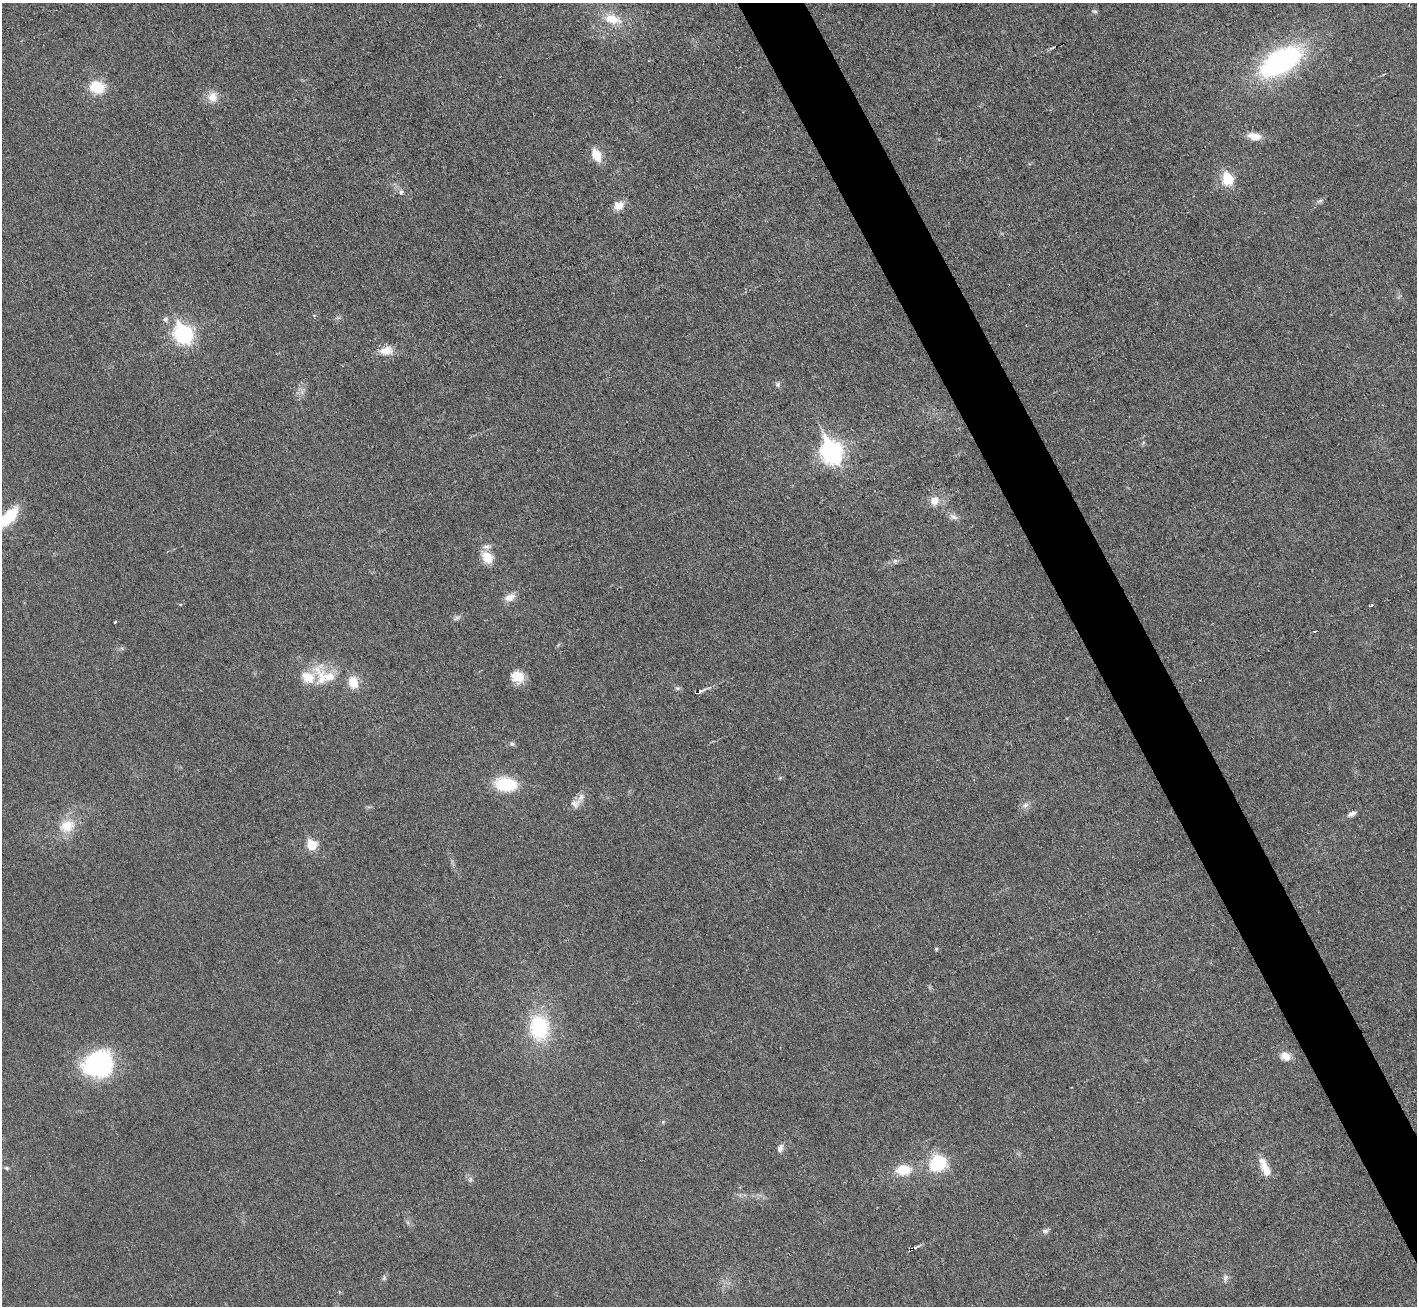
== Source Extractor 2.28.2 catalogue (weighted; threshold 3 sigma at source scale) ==
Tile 6 of 4 x 4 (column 2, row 2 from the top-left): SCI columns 1416-2830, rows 2759-4062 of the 5664 x 5653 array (HDU 1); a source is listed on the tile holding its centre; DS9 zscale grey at full resolution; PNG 1419 x 1308 px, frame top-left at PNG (2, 3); no overlay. Shown black and unused: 4% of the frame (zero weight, under 3 of 6 exposures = <1% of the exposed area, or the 3 px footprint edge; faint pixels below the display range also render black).
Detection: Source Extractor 2.28.2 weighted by HDU 2 'WHT'; one run over the whole footprint, this tile lists its part. Background 0.0264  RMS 0.0037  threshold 0.0152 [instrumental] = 3 sigma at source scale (4.09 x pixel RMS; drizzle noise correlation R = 1.36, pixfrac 0.8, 0.05/0.05 arcsec/px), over >= 5 px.
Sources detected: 62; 1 too faint to see at this stretch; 1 cosmic-ray / hot-pixel residue — not listed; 5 inside a brighter listed object's ellipse — not listed separately; the other 55 listed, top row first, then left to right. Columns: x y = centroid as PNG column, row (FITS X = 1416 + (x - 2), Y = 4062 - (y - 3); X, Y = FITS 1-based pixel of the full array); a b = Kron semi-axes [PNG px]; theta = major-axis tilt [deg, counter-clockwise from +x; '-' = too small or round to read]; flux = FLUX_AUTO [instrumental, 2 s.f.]
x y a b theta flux
1094 11 8 5 -10 0.67
612 19 27 14 -14 8.5
1052 48 9 3 12 0.56
1281 61 44 21 31 72
97 87 12 10 -14 13
212 97 15 13 -82 4.1
1254 136 17 9 -10 4.1
596 155 15 9 -64 6.1
1228 179 7 6 - 25
401 192 7 6 - 1
1320 201 11 5 18 0.89
619 206 13 10 23 3.7
166 319 8 7 - 1.1
183 334 9 8 - 110
386 351 20 12 8 4.6
778 384 7 7 - 0.97
302 391 13 4 67 1.3
1143 443 6 4 20 0.46
831 452 10 8 -66 200
934 501 13 12 - 3.6
8 517 28 11 44 13
953 517 12 8 -17 1.7
487 557 13 10 -55 6.7
895 561 7 7 - 1
510 597 15 9 26 2.9
1371 605 4 3 - 0.61
457 618 12 5 28 1
115 622 3 3 - 0.41
329 676 59 19 -30 15
518 677 15 14 - 5.3
677 688 8 6 -14 0.77
697 692 7 3 22 3.4
512 744 7 6 - 0.86
780 778 5 4 - 0.41
505 784 21 13 -6 18
575 804 16 11 34 2.8
1025 805 11 7 19 1.6
1352 814 11 6 25 1.6
67 826 21 18 19 8.5
311 845 6 6 - 14
936 949 4 4 - 0.5
539 1028 29 22 -82 27
1285 1056 14 11 -28 3.5
98 1064 31 26 17 45
663 1122 6 4 -72 0.42
780 1148 12 7 66 1.7
938 1163 15 13 32 22
6 1168 7 4 -27 0.61
1265 1168 27 9 -67 5.6
903 1170 19 13 5 8
470 1179 9 5 63 0.92
1045 1231 8 7 - 1.1
912 1249 8 3 28 2.9
384 1278 8 5 77 0.77
1225 1278 11 6 70 1.3
Overlapping masked pixels (flux is a lower limit): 2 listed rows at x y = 697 692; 912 1249
Isophote crosses this tile's border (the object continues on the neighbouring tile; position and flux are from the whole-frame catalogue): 1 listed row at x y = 8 517